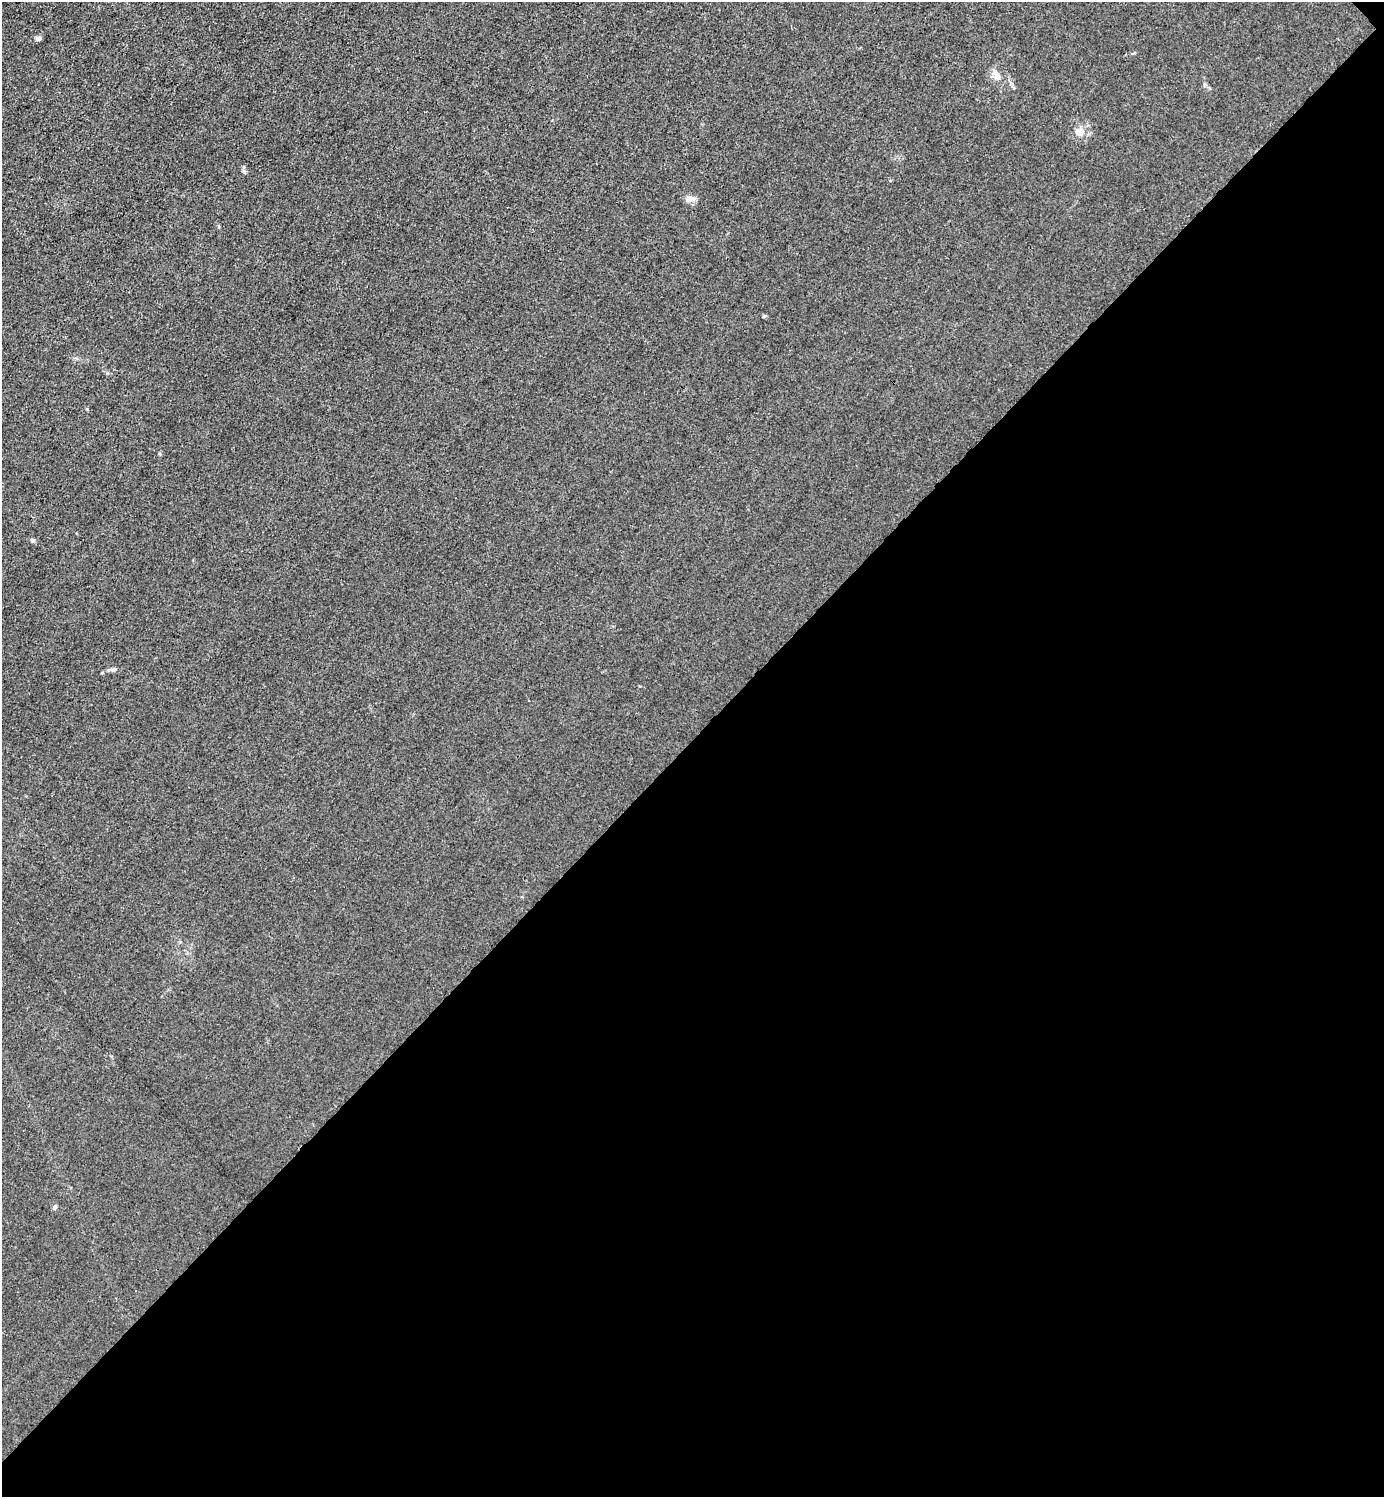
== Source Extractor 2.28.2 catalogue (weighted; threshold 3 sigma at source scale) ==
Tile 12 of 4 x 4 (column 4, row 3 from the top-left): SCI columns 4448-5829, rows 1498-2992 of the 5985 x 5985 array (HDU 1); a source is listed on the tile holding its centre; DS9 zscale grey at full resolution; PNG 1386 x 1499 px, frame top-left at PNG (2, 2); no overlay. Shown black and unused: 51% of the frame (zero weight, under 3 of 4 exposures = <1% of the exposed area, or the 3 px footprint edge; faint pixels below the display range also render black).
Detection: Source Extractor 2.28.2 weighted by HDU 2 'WHT'; one run over the whole footprint, this tile lists its part. Background 0.0216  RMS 0.0063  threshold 0.0283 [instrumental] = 3 sigma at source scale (4.5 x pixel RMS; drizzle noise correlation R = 1.50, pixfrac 1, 0.05/0.05 arcsec/px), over >= 5 px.
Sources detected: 9; all 9 listed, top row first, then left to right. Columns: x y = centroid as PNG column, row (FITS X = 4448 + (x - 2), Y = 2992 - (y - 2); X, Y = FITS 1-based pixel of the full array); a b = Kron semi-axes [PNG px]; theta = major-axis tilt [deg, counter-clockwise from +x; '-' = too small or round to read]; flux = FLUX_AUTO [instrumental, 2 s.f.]
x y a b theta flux
38 38 7 5 -7 1.7
996 76 16 7 -53 4.2
1205 84 6 4 19 0.78
1080 132 13 10 -7 4.8
690 199 12 8 12 3.9
764 316 5 3 - 0.65
33 540 6 5 - 1
111 670 18 4 7 2.1
55 1207 6 5 - 1.5